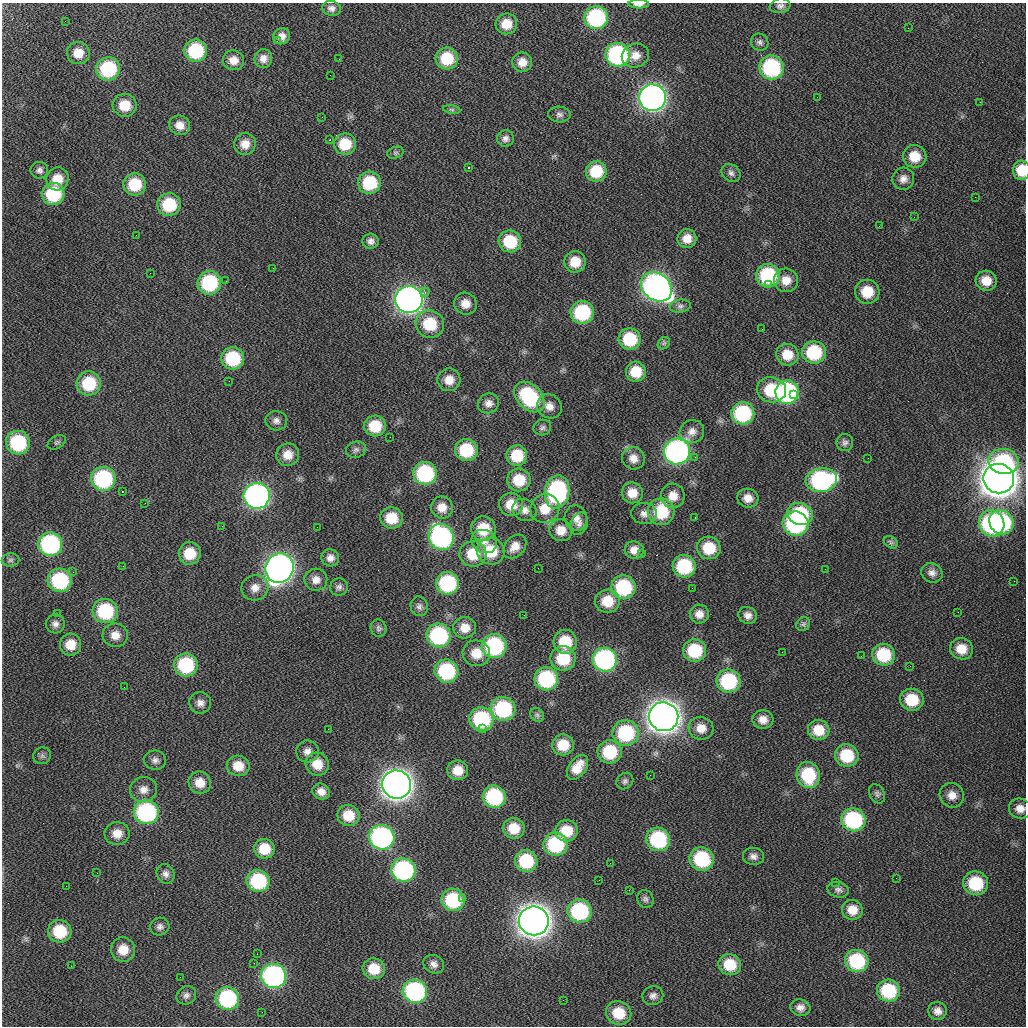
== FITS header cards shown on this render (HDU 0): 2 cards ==
NAXIS1  =                 1024 / Comment
NAXIS2  =                 1024 / Comment

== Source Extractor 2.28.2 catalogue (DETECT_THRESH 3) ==
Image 1024 x 1024 px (HDU 0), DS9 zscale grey, 1 PNG px = 1 image px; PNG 1028 x 1028 px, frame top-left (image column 1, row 1024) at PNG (2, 3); each listed source drawn as its Kron ellipse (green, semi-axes under 4 px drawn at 4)
Background 22.9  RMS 3.4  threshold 10.3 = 3 sigma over >= 5 px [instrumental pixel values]
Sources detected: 280; all 280 listed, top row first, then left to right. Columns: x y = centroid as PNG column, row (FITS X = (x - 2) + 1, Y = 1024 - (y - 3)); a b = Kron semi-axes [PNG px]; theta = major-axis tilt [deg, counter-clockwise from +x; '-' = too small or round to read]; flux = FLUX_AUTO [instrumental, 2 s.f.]
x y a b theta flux
638 4 10 4 -1 990
780 6 10 7 10 880
331 8 9 7 -13 1000
596 18 12 11 - 25000
65 21 3 2 - 230
506 24 11 10 - 3800
908 28 3 2 - 390
282 36 9 8 - 1600
277 41 4 3 - 210
760 42 9 8 - 830
196 51 11 11 - 15000
78 53 11 11 - 3200
618 55 12 12 - 33000
635 56 14 11 21 2500
263 58 9 9 - 1600
447 58 11 11 - 8000
339 59 2 2 - 120
233 60 10 10 - 2300
522 62 10 9 - 2200
771 68 12 12 - 24000
108 69 12 11 - 17000
330 75 2 2 - 150
817 97 2 2 - 190
653 98 13 13 - 130000
980 102 2 2 - 110
125 105 12 11 - 5100
452 109 9 4 -9 400
559 114 11 8 -2 870
322 117 2 2 - 240
180 125 10 9 - 2300
505 138 8 8 - 990
330 140 3 2 - 500
245 144 11 10 - 2500
345 144 11 11 - 6300
395 153 8 6 18 530
915 156 12 11 - 4300
468 167 3 3 - 880
39 170 9 8 - 890
1022 170 10 8 89 4900
596 171 10 10 - 7300
731 173 10 8 -41 960
57 179 11 11 - 3500
903 179 11 10 - 1700
369 183 11 11 - 11000
135 184 11 11 - 7900
53 194 11 11 - 13000
975 197 2 2 - 310
169 205 12 11 - 10000
914 217 2 2 - 400
879 226 2 2 - 370
136 235 2 2 - 270
687 239 9 9 - 2600
371 241 8 7 - 1000
510 241 11 11 - 9000
575 262 10 10 - 4200
273 268 2 2 - 450
150 273 2 2 - 370
768 276 12 11 - 18000
786 280 12 12 - 2700
226 281 2 2 - 250
986 281 10 10 - 3200
209 283 12 11 - 18000
768 285 3 3 - 580
656 287 17 13 -38 120000
425 292 4 4 - 410
867 292 12 12 - 5800
409 300 13 13 - 140000
465 304 11 11 - 2600
680 306 10 6 7 820
582 312 11 11 - 17000
430 324 14 13 - 8700
762 329 2 2 - 300
630 339 11 10 - 9600
664 343 7 5 45 470
814 352 12 11 - 13000
787 355 11 10 - 4000
233 358 11 11 - 13000
636 372 10 10 - 5200
449 380 11 11 - 2900
229 381 2 2 - 200
89 383 12 12 - 10000
771 390 14 12 -10 9900
787 392 12 11 - 35000
794 395 3 2 - 1300
529 397 18 12 -46 21000
488 403 11 9 26 1500
549 406 13 11 -36 2100
743 413 11 11 - 19000
276 421 11 9 -6 1200
375 426 11 10 - 7000
542 428 9 7 18 690
692 431 12 11 - 1800
390 437 2 2 - 450
57 442 10 6 29 600
845 442 8 8 - 790
18 443 12 11 - 17000
356 450 10 8 15 990
466 450 11 11 - 11000
677 451 13 13 - 74000
288 455 11 11 - 3000
517 456 10 10 - 7000
695 457 2 2 - 130
633 458 11 11 - 2100
868 458 2 2 - 140
1003 461 15 12 -11 18000
425 473 12 11 - 22000
103 479 12 12 - 25000
999 479 15 14 - 490000
519 480 11 11 - 6000
821 480 16 12 9 38000
122 491 2 2 - 170
557 492 17 12 79 35000
632 493 10 10 - 3100
257 496 13 13 - 87000
673 496 12 12 - 3000
748 498 10 9 - 2100
145 503 2 2 - 120
511 504 12 11 - 4500
442 507 11 10 - 2700
545 509 15 14 - 4700
525 510 12 10 -34 1800
661 512 13 13 - 11000
644 514 13 10 -6 1600
800 514 13 11 -24 14000
391 518 11 10 - 5800
576 518 13 11 -75 1800
695 518 3 2 - 310
1001 522 13 11 -47 23000
992 523 13 12 - 36000
579 524 11 8 69 1100
795 524 13 12 - 31000
222 526 2 2 - 740
317 527 2 2 - 140
483 529 12 12 - 6600
561 530 11 10 - 2900
441 537 13 12 - 45000
484 541 13 11 -27 2100
891 542 8 5 -30 550
50 544 12 12 - 34000
515 546 13 10 48 2400
709 548 12 11 - 7100
634 550 9 9 - 2200
491 551 14 13 - 7700
190 553 11 11 - 6200
642 553 3 3 - 240
473 554 13 12 - 6500
330 558 9 8 - 1400
10 560 9 6 1 690
123 566 2 2 - 560
684 566 11 11 - 14000
280 568 15 14 - 150000
538 568 2 2 - 480
825 569 3 2 - 180
73 572 3 3 - 350
932 573 11 9 -24 1200
60 580 12 11 - 20000
316 580 11 11 - 1800
1014 581 2 2 - 280
447 583 11 11 - 21000
339 587 9 8 - 880
623 587 12 11 - 17000
255 588 13 12 - 2300
692 588 2 2 - 440
607 601 12 11 - 5500
419 606 10 8 -75 900
105 611 12 12 - 17000
958 612 2 2 - 120
57 614 2 2 - 130
699 614 9 9 - 1900
524 615 2 2 - 160
748 615 9 8 - 1400
55 624 9 9 - 1200
803 624 7 6 - 530
379 628 8 8 - 680
465 628 11 10 - 3000
115 635 13 12 - 2500
439 635 12 12 - 25000
565 642 12 11 - 7200
71 645 11 10 - 3900
494 646 12 12 - 26000
961 649 11 10 - 3900
695 651 11 11 - 11000
782 652 2 2 - 680
476 653 14 13 - 4300
884 655 11 11 - 10000
861 656 2 2 - 240
563 658 12 12 - 9300
605 659 12 12 - 42000
186 665 12 11 - 16000
910 666 2 2 - 120
446 671 12 11 - 19000
546 679 12 11 - 20000
728 681 12 11 - 18000
124 687 3 2 - 180
912 700 12 11 - 7200
200 703 11 10 - 1500
503 709 12 12 - 21000
537 715 7 6 - 530
663 717 15 14 - 320000
481 719 12 11 - 20000
763 719 10 9 - 2200
701 728 12 11 - 2700
328 729 2 2 - 570
482 729 3 3 - 400
819 730 11 10 - 4600
626 733 13 12 - 19000
563 745 11 10 - 5200
307 751 11 11 - 1600
610 752 12 11 - 11000
847 755 12 11 - 8700
42 756 9 8 - 800
155 760 11 9 -10 1200
317 764 12 11 - 3800
238 766 11 10 - 3700
578 767 14 8 54 3700
458 770 10 10 - 3500
650 775 2 2 - 330
808 775 13 11 -77 12000
625 781 9 7 42 700
200 783 11 11 - 3200
397 784 14 14 - 260000
143 790 13 12 - 2300
321 792 9 7 -23 1700
877 794 10 7 -61 710
952 795 12 12 - 2300
494 797 11 11 - 20000
1020 808 11 10 - 2000
146 812 12 12 - 33000
348 815 11 10 - 5100
853 820 12 11 - 23000
514 828 11 10 - 4900
567 831 11 10 - 5700
117 834 12 11 - 3000
382 837 13 12 - 51000
658 839 12 11 - 19000
556 844 12 11 - 19000
264 849 10 10 - 5000
753 856 10 8 -6 1200
702 859 12 11 - 17000
526 861 11 10 - 12000
610 863 2 2 - 300
403 870 12 11 - 35000
97 873 2 2 - 130
166 874 10 8 -60 1100
896 878 2 2 - 69
599 880 2 2 - 99
258 881 11 11 - 17000
835 882 2 2 - 120
976 883 12 11 - 11000
66 886 2 2 - 250
629 890 2 2 - 1000
838 890 11 7 -12 860
463 898 3 3 - 500
645 899 9 8 - 790
453 900 12 11 - 15000
852 910 10 10 - 3100
580 911 12 11 - 22000
534 921 15 14 - 330000
160 927 10 9 - 1000
60 931 12 11 - 9500
123 950 12 12 - 4000
257 954 2 2 - 450
857 961 12 11 - 16000
254 963 3 2 - 240
434 964 11 9 -29 1200
730 965 11 10 - 6100
71 966 2 2 - 220
374 969 11 10 - 5000
274 976 12 12 - 54000
180 977 2 2 - 100
415 991 12 11 - 34000
888 991 11 11 - 13000
186 995 10 9 - 1000
653 996 10 9 - 1200
227 998 12 11 - 23000
563 1000 2 2 - 110
800 1008 10 8 -9 1300
937 1011 9 9 - 1400
262 1012 2 2 - 410
619 1013 13 12 - 6400
At the frame edge (FLAGS 8, measured only in part): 2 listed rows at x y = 638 4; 1022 170